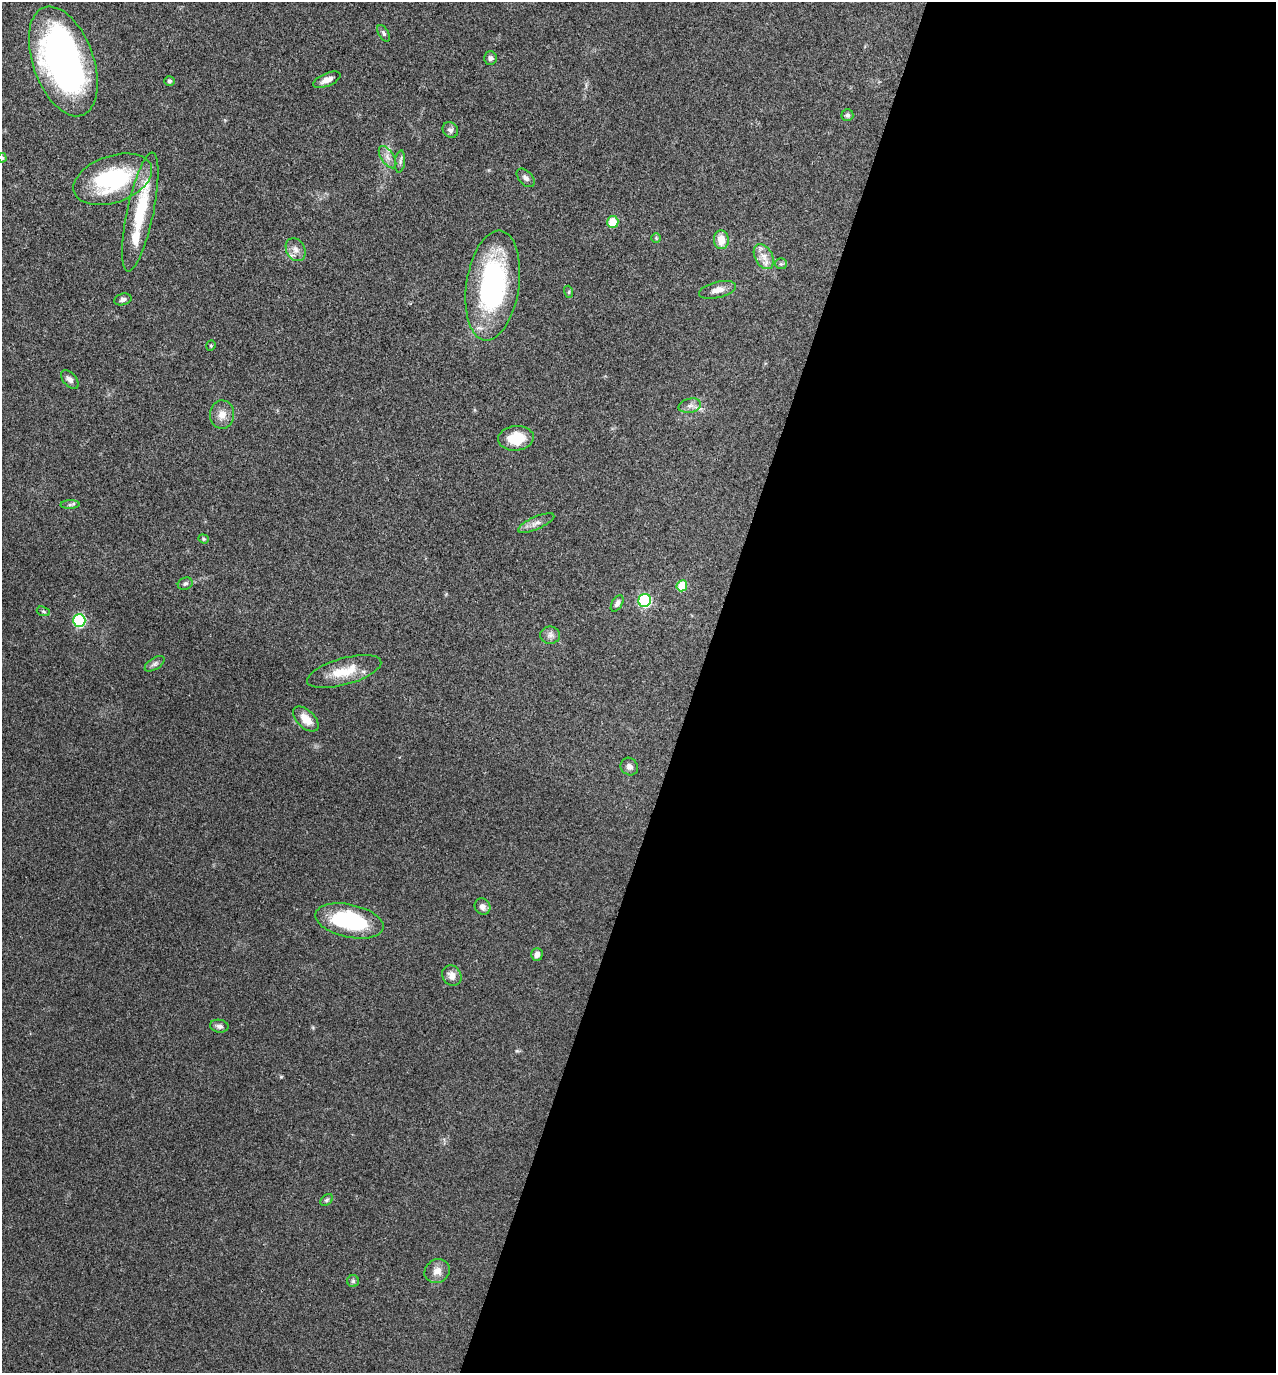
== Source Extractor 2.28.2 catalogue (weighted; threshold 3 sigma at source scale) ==
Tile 12 of 4 x 4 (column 4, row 3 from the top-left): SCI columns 3961-5234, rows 1378-2748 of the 5504 x 5492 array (HDU 1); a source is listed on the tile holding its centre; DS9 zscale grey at full resolution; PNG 1278 x 1375 px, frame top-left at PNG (2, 2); each listed source drawn as its Kron ellipse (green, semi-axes under 4 px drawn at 4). Shown black and unused: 46% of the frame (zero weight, under 3 of 4 exposures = <1% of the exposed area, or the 3 px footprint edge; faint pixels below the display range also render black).
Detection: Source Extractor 2.28.2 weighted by HDU 2 'WHT'; one run over the whole footprint, this tile lists its part. Background 0.0934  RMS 0.006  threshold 0.0269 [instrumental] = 3 sigma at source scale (4.5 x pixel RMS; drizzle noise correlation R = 1.50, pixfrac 1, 0.05/0.05 arcsec/px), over >= 5 px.
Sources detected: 55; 1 inside a brighter object's white glare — neither listed nor drawn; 4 inside a brighter listed object's ellipse — not listed separately; the other 50 listed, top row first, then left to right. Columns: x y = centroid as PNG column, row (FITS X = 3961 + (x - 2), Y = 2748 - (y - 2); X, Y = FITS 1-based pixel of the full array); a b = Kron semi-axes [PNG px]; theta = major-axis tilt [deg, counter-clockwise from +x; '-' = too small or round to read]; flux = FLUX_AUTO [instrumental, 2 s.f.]
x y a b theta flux
384 33 9 5 -59 1.3
490 58 6 6 - 1.6
63 61 57 30 -70 240
327 80 14 6 23 4.2
169 81 5 5 - 1.2
847 115 6 6 - 1.3
450 130 8 7 - 2
387 157 12 6 -57 3.2
2 158 5 4 - 0.78
400 162 11 5 82 1.6
526 178 11 6 -47 2.3
113 179 41 23 19 64
140 212 60 13 78 31
613 222 6 5 - 11
656 238 5 5 - 0.75
721 240 9 7 -86 7.7
296 250 12 9 -61 3.6
764 256 13 9 -61 5.4
781 264 6 5 - 1
493 285 55 26 82 100
717 290 19 8 13 4.7
569 292 6 4 -74 0.79
123 299 9 5 15 1.9
211 346 5 4 - 0.74
70 380 11 6 -48 2.6
690 406 11 7 12 3.1
222 415 14 12 -88 5.8
516 438 18 12 5 15
70 505 9 4 1 1.4
536 523 19 6 23 3.6
203 539 5 4 - 0.78
185 584 7 6 - 1.4
682 586 5 5 - 18
645 600 6 6 - 71
617 603 9 5 60 2
43 611 7 4 -19 0.95
79 620 6 6 - 76
550 635 10 8 0 2.8
155 664 11 5 33 1.9
344 671 38 13 16 16
306 719 15 8 -44 7.7
629 767 9 8 - 2.5
483 907 8 7 - 3.1
349 921 35 16 -12 52
537 954 6 5 - 2.6
452 976 10 9 - 4.7
219 1026 9 6 -10 2.2
327 1200 7 5 41 1.2
437 1271 13 11 35 4.9
353 1281 6 6 - 1.1
Isophote crosses this tile's border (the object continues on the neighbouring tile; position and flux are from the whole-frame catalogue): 1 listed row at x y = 2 158